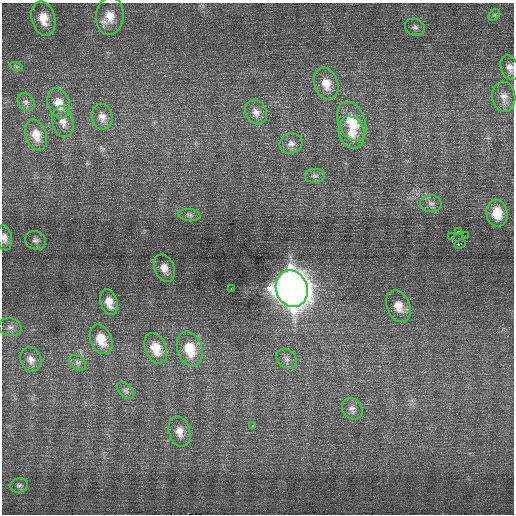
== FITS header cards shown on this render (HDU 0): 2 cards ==
NAXIS1  =                  512 / Axis length
NAXIS2  =                  512 / Axis length

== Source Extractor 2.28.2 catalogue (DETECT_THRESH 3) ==
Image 512 x 512 px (HDU 0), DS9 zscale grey, 1 PNG px = 1 image px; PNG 516 x 516 px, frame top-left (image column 1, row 512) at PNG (2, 3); each listed source drawn as its Kron ellipse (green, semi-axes under 4 px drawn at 4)
Background 0.428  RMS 0.73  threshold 2.19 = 3 sigma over >= 5 px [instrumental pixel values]
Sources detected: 44; all 44 listed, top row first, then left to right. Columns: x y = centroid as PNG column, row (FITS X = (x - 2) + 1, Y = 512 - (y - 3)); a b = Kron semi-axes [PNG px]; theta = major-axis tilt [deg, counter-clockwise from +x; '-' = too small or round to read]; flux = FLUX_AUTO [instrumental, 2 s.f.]
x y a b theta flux
494 15 6 5 - 87
110 16 19 13 84 840
43 19 17 11 -76 930
415 27 10 8 -20 200
16 66 6 4 -19 69
510 68 13 9 -69 290
326 83 16 11 -71 760
504 97 15 11 -83 410
26 102 9 8 - 180
58 103 15 10 -71 680
256 112 13 10 -60 370
102 117 13 10 -78 370
352 121 21 13 -67 1500
63 122 15 10 -78 430
352 132 16 12 -73 750
36 135 16 10 -72 640
291 144 11 10 - 300
315 176 10 7 0 180
431 203 11 8 -2 250
497 213 13 10 -80 1200
189 215 11 6 -6 170
458 231 2 2 - 34
465 235 3 2 - 95
451 237 2 2 - 98
4 238 12 7 -81 340
35 240 10 9 - 220
460 244 6 3 27 240
164 268 14 9 -67 490
231 288 2 2 - 100
292 289 18 16 -72 90000
109 302 13 8 -72 580
398 306 16 11 -67 680
10 327 11 9 -13 240
101 339 15 10 -67 960
156 348 16 10 -67 940
190 349 18 12 -71 1400
31 359 12 10 -70 360
287 359 11 9 -41 230
77 363 9 6 -37 170
125 390 10 6 -45 150
352 409 11 9 -54 230
253 426 3 3 - 210
179 431 15 10 -77 480
19 485 9 7 16 150
At the frame edge (FLAGS 8, measured only in part): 2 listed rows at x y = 510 68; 4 238